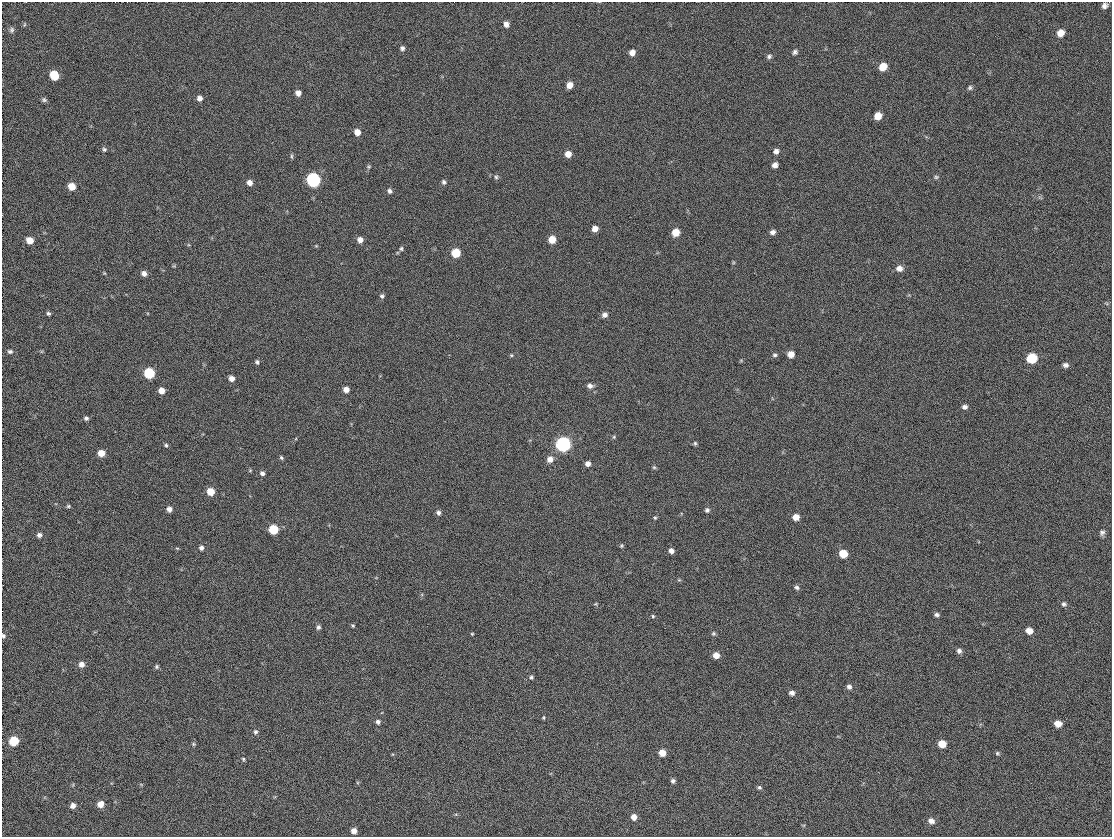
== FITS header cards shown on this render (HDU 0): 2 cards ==
NAXIS1  =                 1110
NAXIS2  =                  835

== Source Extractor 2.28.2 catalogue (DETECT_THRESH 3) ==
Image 1110 x 835 px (HDU 0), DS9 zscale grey, 1 PNG px = 1 image px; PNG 1114 x 839 px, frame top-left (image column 1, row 835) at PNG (2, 2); no overlay
Background 78.9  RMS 15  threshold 44.5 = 3 sigma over >= 5 px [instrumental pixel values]
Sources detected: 118; all 118 listed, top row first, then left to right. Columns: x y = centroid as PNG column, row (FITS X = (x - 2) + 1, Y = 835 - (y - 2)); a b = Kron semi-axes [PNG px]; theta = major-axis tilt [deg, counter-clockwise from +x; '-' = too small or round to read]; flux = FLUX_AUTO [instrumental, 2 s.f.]
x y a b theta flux
1105 6 7 6 - 3900
506 24 7 6 - 4500
12 30 8 6 88 2500
1060 33 8 7 - 7500
402 48 7 6 - 2600
795 52 6 6 - 2500
632 53 6 5 - 6000
769 56 7 6 - 2300
883 67 7 6 - 13000
54 75 7 6 - 22000
570 85 6 6 - 7900
970 88 7 6 - 2000
298 93 5 5 - 4800
199 98 6 6 - 3800
44 100 7 6 - 2100
878 116 6 6 - 11000
357 132 7 6 - 7300
104 149 6 6 - 1900
776 151 6 6 - 3900
568 154 6 6 - 7500
292 156 7 4 -82 1400
775 165 6 5 - 4500
369 167 6 5 - 1500
496 177 5 5 - 1600
936 177 6 5 - 1700
313 180 7 7 - 180000
444 182 6 6 - 2300
250 183 6 5 - 5500
72 186 7 6 - 11000
390 191 6 5 - 2700
595 229 6 5 - 6700
675 232 6 5 - 16000
772 232 6 5 - 3400
552 239 6 6 - 14000
30 240 6 6 - 9900
360 240 6 6 - 5400
401 249 6 4 75 1700
456 253 6 6 - 27000
899 268 7 7 - 6300
104 273 4 3 - 830
144 273 6 5 - 4600
382 296 6 5 - 2100
48 313 5 5 - 1700
605 315 6 6 - 4500
10 351 7 5 -11 2300
791 354 5 5 - 9200
511 355 5 4 - 1200
775 355 7 4 0 1900
1032 358 7 6 - 42000
257 362 5 4 - 2200
1065 365 6 5 - 3100
149 373 6 6 - 55000
232 378 5 5 - 5900
590 386 7 6 - 4100
346 389 5 5 - 6300
161 391 5 5 - 7600
964 407 6 5 - 3100
86 418 5 5 - 2300
614 437 5 5 - 1200
695 443 5 4 - 1500
563 444 7 7 - 240000
166 445 5 5 - 1600
101 453 6 5 - 11000
281 457 5 4 - 1600
550 459 7 6 - 6900
588 464 5 5 - 4700
654 467 5 5 - 1300
262 473 5 5 - 2900
210 492 6 5 - 17000
68 506 6 5 - 1500
169 509 5 5 - 4700
707 510 6 6 - 2300
438 513 6 5 - 3100
796 517 6 6 - 8600
655 518 5 4 - 1300
273 529 6 6 - 38000
1102 533 7 6 - 2800
39 535 6 5 - 2800
621 546 6 4 72 1300
177 548 5 3 - 840
201 548 5 5 - 3100
671 551 5 5 - 4500
843 554 6 6 - 20000
796 587 6 5 - 2400
595 604 5 4 - 980
1064 604 6 6 - 2200
937 615 6 5 - 2300
653 616 5 4 - 1200
353 626 5 3 - 1100
318 627 6 5 - 2600
1029 631 6 5 - 8200
713 633 5 5 - 1600
472 634 4 3 - 910
3 636 6 4 -72 2000
959 651 6 6 - 2900
716 655 6 5 - 8200
81 664 6 6 - 5300
156 667 5 5 - 1800
531 677 5 4 - 1700
849 687 6 6 - 3100
792 693 6 5 - 4100
543 718 4 3 - 1100
378 722 6 5 - 2700
1058 724 7 6 - 8700
255 732 7 6 - 2500
14 741 6 6 - 33000
193 744 6 5 - 1400
942 744 6 6 - 14000
662 753 6 5 - 11000
997 753 6 5 - 1600
243 759 4 4 - 1200
673 781 5 5 - 2500
759 787 6 5 - 1800
100 804 7 6 - 8800
73 806 7 6 - 4600
634 817 6 6 - 6600
931 821 9 7 -26 5300
354 831 5 5 - 6100
At the frame edge (FLAGS 8, measured only in part): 1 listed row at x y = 3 636

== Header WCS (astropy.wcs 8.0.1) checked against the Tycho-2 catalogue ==
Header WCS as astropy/WCSLIB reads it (CRVAL/CRPIX/CD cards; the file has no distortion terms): RA---TAN/DEC--TAN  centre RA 23:07:11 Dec +58:34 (346.80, +58.56 deg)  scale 0.911 arcsec/px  FOV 16.9' x 12.7'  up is -1 deg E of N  parity normal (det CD < 0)
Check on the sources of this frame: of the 60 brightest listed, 9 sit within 1.5 arcsec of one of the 16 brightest Tycho-2 stars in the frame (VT <= 12.46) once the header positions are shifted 0.13 arcsec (0.09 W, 0.09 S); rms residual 0.50 arcsec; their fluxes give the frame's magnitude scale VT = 22.96 - 2.5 log10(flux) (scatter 0.10 mag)
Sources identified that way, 9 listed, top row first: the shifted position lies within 1.5 arcsec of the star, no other Tycho-2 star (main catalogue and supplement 1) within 3.0 arcsec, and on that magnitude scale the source's flux lands within +1.5 / -3 mag of the star's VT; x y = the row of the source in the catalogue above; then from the Tycho-2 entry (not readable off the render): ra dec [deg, ICRS J2000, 3 dp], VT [Tycho-2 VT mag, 2 dp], TYC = Tycho-2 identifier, HIP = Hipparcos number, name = IAU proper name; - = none
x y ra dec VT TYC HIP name
54 75 347.037 +58.649 12.04 4010-2117-1 - -
30 240 347.050 +58.607 12.46 4010-1983-1 - -
456 253 346.843 +58.603 11.99 4010-1871-1 - -
1032 358 346.564 +58.574 11.49 3997-2299-1 - -
149 373 346.992 +58.573 11.00 4010-2329-1 - -
563 444 346.792 +58.554 9.85 4010-2235-1 114160 -
273 529 346.933 +58.534 11.52 4010-2078-1 - -
843 554 346.657 +58.525 11.84 3997-2023-1 - -
14 741 347.060 +58.481 11.67 4010-2355-1 - -